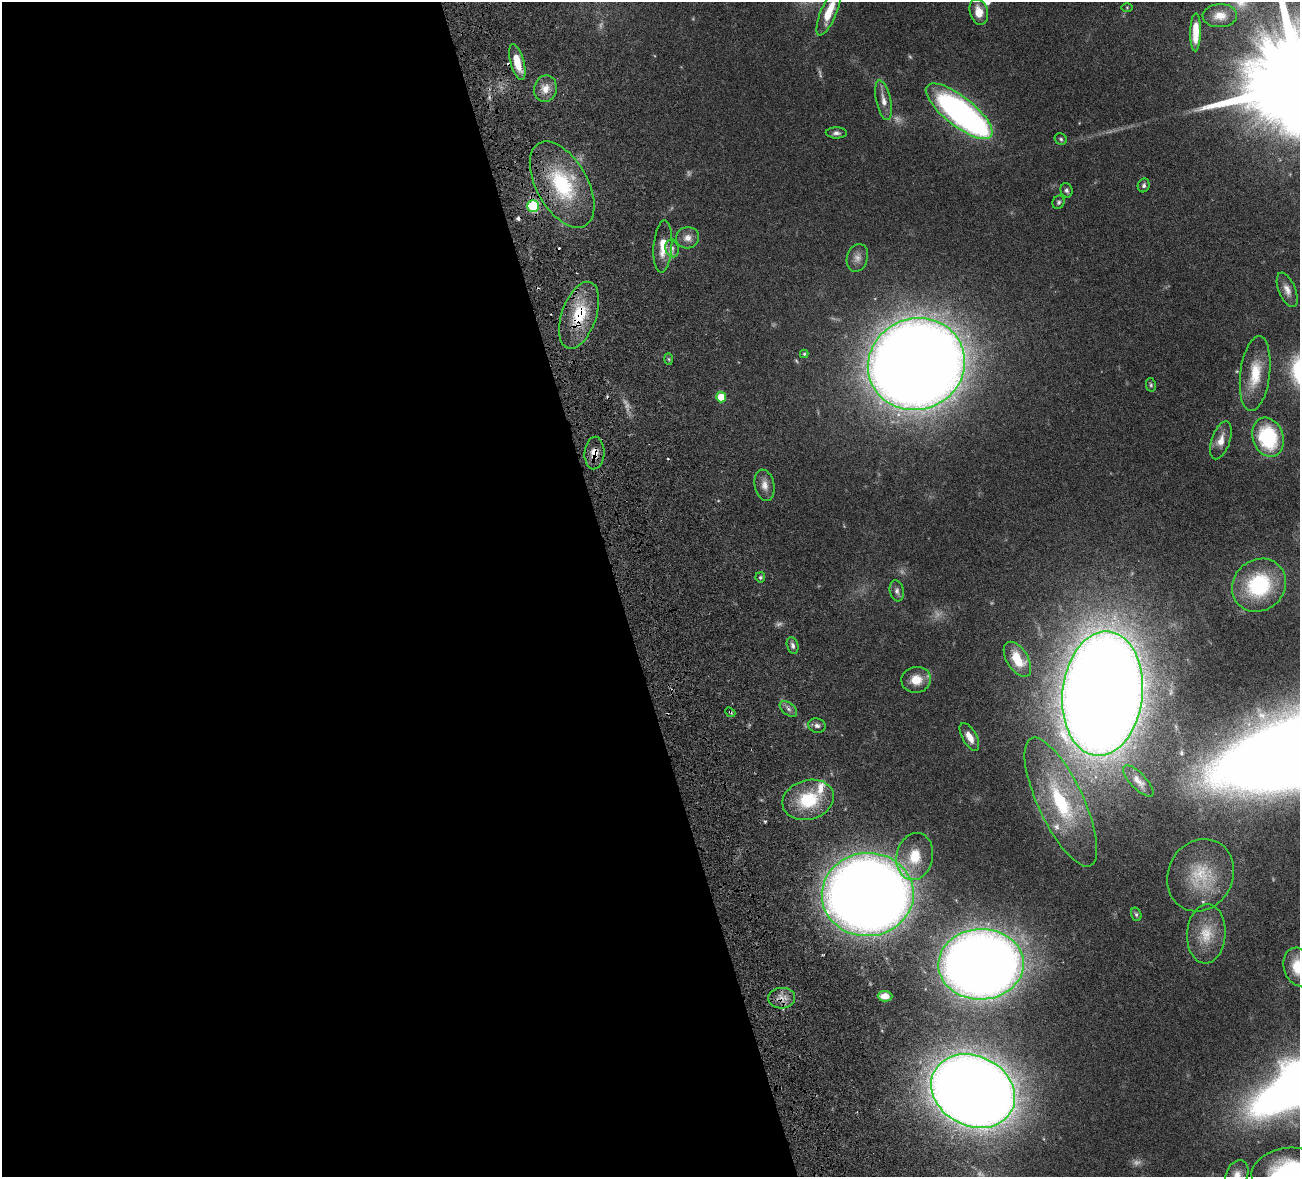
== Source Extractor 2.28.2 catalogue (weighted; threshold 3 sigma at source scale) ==
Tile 9 of 4 x 4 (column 1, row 3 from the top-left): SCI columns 159-1456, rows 1508-2682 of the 5510 x 5250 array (HDU 1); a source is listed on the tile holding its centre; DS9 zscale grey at full resolution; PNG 1302 x 1179 px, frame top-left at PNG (2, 2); each listed source drawn as its Kron ellipse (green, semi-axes under 4 px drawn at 4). Shown black and unused: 48% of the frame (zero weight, under 4 of 8 exposures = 8% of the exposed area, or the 3 px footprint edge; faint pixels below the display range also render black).
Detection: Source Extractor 2.28.2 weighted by HDU 2 'WHT'; one run over the whole footprint, this tile lists its part. Background 0.0863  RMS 0.0031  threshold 0.0127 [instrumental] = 3 sigma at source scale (4.09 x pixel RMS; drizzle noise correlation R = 1.36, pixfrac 0.8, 0.05/0.05 arcsec/px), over >= 5 px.
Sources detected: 74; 8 too faint to see at this stretch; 1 inside a brighter object's white glare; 5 cosmic-ray / hot-pixel residue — neither listed nor drawn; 2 inside a brighter listed object's ellipse — not listed separately; the other 58 listed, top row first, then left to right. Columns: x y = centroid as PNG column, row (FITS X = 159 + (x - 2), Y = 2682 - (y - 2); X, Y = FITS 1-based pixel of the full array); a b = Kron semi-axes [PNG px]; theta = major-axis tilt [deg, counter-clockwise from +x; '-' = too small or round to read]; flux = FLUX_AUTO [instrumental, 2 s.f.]
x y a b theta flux
1127 7 5 4 - 0.25
829 12 25 8 67 6.7
979 12 13 9 -74 3.7
1220 16 17 11 3 3.3
1196 32 19 5 89 5.8
517 62 18 6 -75 5.3
545 89 13 11 76 2.8
884 100 20 7 -78 2.3
959 111 41 14 -38 99
836 133 10 5 -2 0.95
1061 139 6 5 - 0.5
562 185 47 25 -60 23
1144 185 7 6 - 0.73
1066 190 7 6 - 0.79
1058 202 7 6 - 0.6
533 206 6 5 - 22
687 238 12 10 13 2.1
663 247 26 9 86 5
672 248 9 6 -77 1.2
857 258 14 10 73 1.8
1287 290 18 8 -67 2.1
579 315 35 17 71 13
804 354 4 4 - 0.32
669 359 6 4 -88 0.33
916 364 49 45 21 870
1255 374 37 15 83 8.9
1151 385 7 5 -77 0.49
721 397 5 5 - 6.3
1268 437 20 15 -72 22
1221 440 20 9 71 2.6
594 453 16 10 86 3.3
765 485 16 9 -79 2.2
760 577 5 4 - 0.48
1259 585 28 25 40 23
897 591 10 7 -78 1
793 646 8 5 -76 0.88
1017 659 19 10 -58 6.2
916 680 15 13 7 4.6
1103 694 62 40 84 1100
788 709 10 6 -39 0.99
730 712 5 4 - 0.39
817 726 9 7 -16 1.1
969 737 15 7 -61 3
1138 781 20 8 -46 2.1
808 800 26 19 16 14
1061 802 70 22 -65 29
915 856 24 18 77 8.3
1200 875 37 32 61 13
868 894 46 41 5 520
1136 914 7 5 -74 0.5
1206 934 29 19 86 7.7
981 964 42 35 2 450
1298 967 19 14 -75 7.7
885 996 7 5 -2 2.2
782 998 13 10 4 2.8
973 1091 43 35 -27 680
1289 1173 37 24 6 30
1237 1175 15 10 68 2.5
Overlapping masked pixels (flux is a lower limit): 5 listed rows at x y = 562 185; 579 315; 594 453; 730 712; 782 998
Isophote crosses this tile's border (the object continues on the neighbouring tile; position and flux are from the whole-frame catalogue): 4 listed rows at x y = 829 12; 1298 967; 1289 1173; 1237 1175